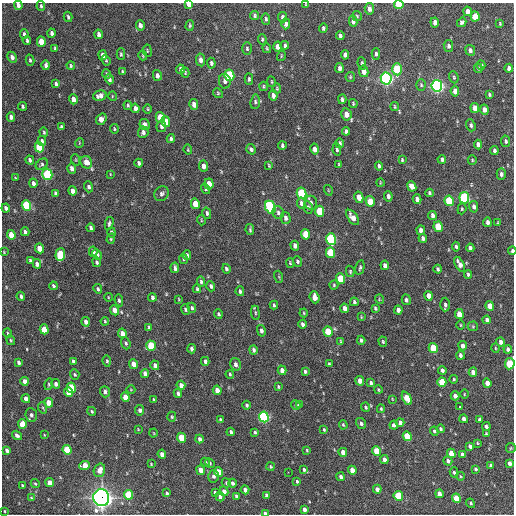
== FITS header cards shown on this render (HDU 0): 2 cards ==
NAXIS1  =                  512 / Axis length
NAXIS2  =                  512 / Axis length

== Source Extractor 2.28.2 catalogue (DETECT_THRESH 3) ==
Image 512 x 512 px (HDU 0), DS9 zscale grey, 1 PNG px = 1 image px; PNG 516 x 516 px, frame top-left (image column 1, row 512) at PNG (2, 3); each listed source drawn as its Kron ellipse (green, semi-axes under 4 px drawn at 4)
Background 1060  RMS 32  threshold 97.4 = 3 sigma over >= 5 px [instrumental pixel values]
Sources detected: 397; all 397 listed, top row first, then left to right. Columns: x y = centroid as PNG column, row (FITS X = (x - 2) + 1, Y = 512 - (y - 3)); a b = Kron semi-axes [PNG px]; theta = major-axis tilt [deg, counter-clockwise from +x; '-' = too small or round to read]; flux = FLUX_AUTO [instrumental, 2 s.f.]
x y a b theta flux
189 4 4 4 - 1.8e+04
18 5 4 4 - 9.1e+03
306 5 4 2 - 1.7e+03
399 5 4 4 - 7.3e+04
41 6 5 3 - 3.0e+03
369 9 6 4 -80 9.9e+03
467 11 5 4 - 1.2e+04
255 15 4 3 - 3.7e+03
357 16 5 4 - 2.8e+03
475 16 5 4 - 4.6e+04
68 17 5 3 - 3.4e+03
283 17 5 4 - 7.5e+03
266 19 6 4 -87 3.6e+03
353 21 5 4 - 6.8e+03
435 22 5 4 - 1.1e+04
462 22 5 4 - 4.6e+03
500 23 3 2 - 2.2e+03
286 24 5 4 - 7.6e+03
140 25 5 4 - 9.7e+03
190 25 5 4 - 2.9e+03
323 28 5 3 - 3.9e+03
52 33 4 3 - 6.2e+03
24 34 5 3 - 4.4e+03
99 34 5 4 - 8.1e+03
340 36 4 3 - 5.2e+03
262 39 5 3 - 3.2e+03
27 40 4 3 - 4.0e+03
41 42 5 4 - 3.1e+04
285 45 4 3 - 5.0e+03
448 46 6 4 -80 6.0e+03
278 47 5 4 - 1.4e+04
55 48 4 3 - 2.5e+03
247 48 6 4 -87 3.6e+03
267 48 5 3 - 2.5e+03
470 50 5 4 - 6.6e+03
147 51 6 3 -82 2.0e+03
121 54 6 4 -89 3.0e+03
376 54 5 4 - 4.8e+03
103 55 5 3 - 9.2e+03
143 55 5 3 - 2.1e+03
345 55 5 4 - 8.1e+03
281 56 5 3 - 2.1e+03
12 57 6 4 -65 9.3e+03
30 60 6 3 -75 3.5e+03
106 60 5 4 - 2.8e+03
201 60 6 4 -79 1.0e+04
211 63 5 4 - 4.8e+03
362 63 6 4 -80 3.9e+03
46 65 5 3 - 6.0e+03
481 65 4 3 - 4.6e+03
71 66 4 3 - 2.7e+03
339 68 5 3 - 6.7e+03
478 68 5 3 - 2.9e+03
509 68 4 4 - 8.0e+03
180 69 4 3 - 5.6e+03
397 69 6 5 - 1.2e+05
364 71 6 4 -78 1.5e+04
123 72 4 3 - 2.9e+03
185 72 5 3 - 2.8e+03
107 74 5 4 - 2.8e+03
157 75 5 4 - 8.7e+03
229 75 6 5 - 1.9e+05
350 77 5 5 - 2.6e+03
454 77 6 4 -70 3.2e+03
386 78 6 5 - 7.8e+05
109 79 5 3 - 5.1e+03
249 79 5 3 - 3.6e+03
225 81 7 6 - 6.8e+03
271 82 5 3 - 2.0e+03
56 84 4 3 - 4.5e+03
421 85 6 4 -86 3.0e+03
263 86 5 4 - 2.7e+03
437 86 6 5 - 7.5e+05
277 88 5 3 - 2.3e+03
455 91 5 4 - 1.4e+04
218 93 5 4 - 2.9e+03
489 94 4 3 - 3.1e+03
273 95 5 4 - 7.9e+03
100 96 7 5 16 1.1e+04
112 96 5 3 - 1.7e+03
73 99 5 4 - 1.6e+04
342 99 5 3 - 4.8e+03
255 102 7 4 83 4.3e+03
353 103 4 3 - 2.4e+03
194 104 5 4 - 1.2e+04
128 105 4 3 - 3.0e+03
23 106 4 3 - 3.3e+03
395 107 4 3 - 2.2e+03
135 108 5 3 - 9.4e+03
475 108 5 4 - 2.1e+04
148 109 4 3 - 1.9e+03
484 110 5 4 - 1.3e+04
346 114 6 5 - 1.8e+04
11 117 4 4 - 6.7e+03
160 117 5 4 - 5.2e+04
101 119 6 5 - 2.2e+04
166 122 5 4 - 3.4e+04
145 125 6 4 -62 1.1e+04
471 125 6 4 -73 4.4e+03
161 126 6 4 80 6.7e+03
61 127 4 3 - 3.8e+03
114 129 4 3 - 2.4e+03
346 131 4 3 - 4.6e+03
44 132 5 3 - 2.9e+03
143 132 6 5 - 6.7e+03
171 139 4 4 - 4.3e+03
42 141 5 4 - 5.8e+03
506 141 6 4 -79 4.5e+03
79 143 5 3 - 1.6e+03
340 143 5 3 - 3.8e+03
478 144 5 4 - 9.9e+03
282 145 4 3 - 3.9e+03
39 147 5 4 - 1.0e+05
251 149 5 4 - 5.1e+03
315 149 5 4 - 1.1e+04
188 150 5 3 - 2.0e+03
337 150 6 3 -81 4.0e+03
494 150 4 3 - 4.9e+03
442 159 4 3 - 4.3e+03
30 160 4 3 - 5.4e+03
76 160 6 3 -72 2.1e+03
402 160 4 3 - 2.5e+03
472 160 5 4 - 2.5e+03
86 162 6 5 - 1.8e+04
139 163 4 3 - 4.5e+03
42 164 7 5 38 3.8e+03
269 165 3 2 - 2.1e+03
339 165 4 3 - 2.2e+03
204 166 5 4 - 1.2e+04
379 166 4 3 - 4.4e+03
72 168 5 4 - 8.3e+03
47 174 5 5 - 1.7e+05
110 174 4 2 - 1.3e+03
501 174 6 4 88 6.6e+03
15 178 4 3 - 1.8e+03
33 183 4 3 - 7.2e+03
380 183 4 2 - 1.7e+03
209 184 5 4 - 2.8e+04
412 186 5 4 - 1.9e+04
89 187 5 4 - 5.1e+03
206 189 5 4 - 2.9e+03
328 190 5 3 - 1.7e+03
73 191 5 4 - 1.1e+04
55 193 4 3 - 3.9e+03
301 193 5 5 - 1.6e+05
429 193 4 3 - 3.6e+03
162 194 8 7 - 6.4e+03
388 196 5 4 - 6.1e+03
359 197 6 4 -77 2.0e+04
464 198 5 5 - 2.4e+05
417 199 5 4 - 7.8e+03
370 201 5 4 - 3.9e+04
449 201 5 4 - 9.9e+04
301 203 6 4 -79 7.0e+03
311 203 7 6 - 6.4e+03
195 204 5 4 - 3.2e+04
26 205 5 4 - 1.4e+05
270 207 7 5 -65 2.3e+05
308 207 6 4 -80 5.1e+03
474 207 6 4 -79 7.3e+03
6 208 4 3 - 6.4e+03
462 209 5 4 - 2.6e+03
319 211 5 4 - 6.5e+04
207 213 6 4 -76 4.6e+03
278 213 6 5 - 5.4e+03
432 215 4 3 - 5.8e+03
353 217 9 4 -54 1.6e+04
286 218 6 5 - 7.9e+03
201 220 5 3 - 1.8e+03
487 222 4 3 - 6.4e+03
109 223 6 4 78 3.8e+03
498 223 3 2 - 2.0e+03
438 227 5 4 - 6.8e+04
91 228 4 3 - 4.9e+03
250 229 6 3 -82 3.0e+03
421 230 4 4 - 8.7e+03
25 232 4 3 - 4.7e+03
112 232 5 4 - 5.3e+03
305 234 5 4 - 4.2e+04
11 235 5 4 - 3.1e+04
423 238 4 3 - 6.0e+03
111 239 5 4 - 2.4e+03
331 239 6 5 - 2.4e+05
295 246 5 4 - 8.6e+03
456 247 5 3 - 3.7e+03
39 248 5 4 - 3.0e+04
470 248 4 3 - 5.5e+03
512 251 4 3 - 3.9e+03
4 252 4 3 - 1.5e+03
93 252 5 3 - 5.5e+03
330 252 5 4 - 9.9e+04
97 254 5 4 - 5.8e+03
60 255 6 5 - 1.0e+05
187 255 5 4 - 6.9e+03
183 259 5 4 - 2.7e+03
30 260 4 3 - 3.0e+03
297 261 5 4 - 4.0e+03
97 262 5 4 - 3.6e+03
290 263 5 4 - 2.6e+03
37 264 5 4 - 8.5e+03
460 264 8 4 -60 1.2e+04
385 265 5 4 - 8.0e+03
175 268 5 3 - 5.6e+03
360 268 7 4 78 3.5e+03
226 269 5 4 - 4.5e+03
438 269 4 3 - 4.0e+03
350 271 6 4 -78 3.0e+03
468 274 4 3 - 3.5e+03
279 277 6 4 -72 2.3e+03
341 279 5 4 - 7.4e+04
201 282 5 4 - 3.5e+03
334 285 4 4 - 2.4e+03
53 286 4 3 - 3.6e+03
211 286 5 4 - 4.6e+03
98 289 5 3 - 3.7e+03
197 289 4 3 - 2.9e+03
240 291 5 4 - 4.6e+03
21 296 4 3 - 4.9e+03
429 296 5 4 - 1.8e+04
108 297 4 2 - 1.5e+03
152 297 4 3 - 5.1e+03
314 297 6 5 - 2.0e+04
179 299 4 2 - 1.5e+03
379 299 5 3 - 1.7e+03
119 300 6 4 -80 3.9e+03
406 300 5 4 - 5.3e+03
354 302 4 3 - 3.9e+03
274 305 4 2 - 3.1e+03
445 305 7 4 89 5.9e+03
490 306 5 4 - 2.1e+04
192 308 5 4 - 3.9e+03
345 308 5 4 - 1.2e+04
375 308 4 3 - 3.3e+03
185 309 5 4 - 3.5e+03
115 310 5 4 - 1.9e+04
398 310 4 4 - 9.2e+03
255 313 7 3 -82 3.2e+03
304 313 4 4 - 2.0e+03
218 314 5 4 - 3.2e+03
459 314 5 4 - 3.6e+04
361 317 4 2 - 1.6e+03
487 320 4 4 - 7.9e+03
105 321 4 3 - 2.5e+03
86 322 5 4 - 1.1e+04
302 324 4 3 - 6.1e+03
461 325 4 3 - 1.7e+03
473 326 5 5 - 2.3e+03
149 327 4 3 - 2.5e+03
44 329 5 4 - 4.2e+04
261 331 6 4 -77 5.9e+03
328 331 5 4 - 4.8e+04
8 333 5 3 - 2.3e+03
122 333 5 4 - 1.4e+04
11 340 5 4 - 2.6e+03
361 340 4 3 - 4.6e+03
341 341 4 3 - 1.9e+03
383 342 5 3 - 2.6e+03
500 342 4 3 - 7.1e+03
126 343 6 4 -70 3.8e+03
151 346 5 5 - 8.0e+04
463 346 5 4 - 1.0e+04
433 348 5 4 - 6.2e+04
495 348 4 3 - 2.0e+03
191 349 4 3 - 6.0e+03
508 349 4 3 - 6.4e+03
253 350 4 3 - 4.5e+03
460 355 4 3 - 5.4e+03
73 361 4 3 - 4.9e+03
107 361 5 4 - 3.0e+03
205 361 4 3 - 6.1e+03
18 362 4 3 - 5.3e+03
133 364 5 4 - 1.7e+04
235 364 6 5 - 8.3e+03
329 364 3 3 - 2.5e+03
510 364 5 4 - 1.0e+05
155 365 5 4 - 7.2e+03
282 370 5 4 - 1.1e+04
442 370 4 3 - 5.8e+03
305 371 3 3 - 4.1e+03
473 372 4 4 - 1.3e+04
75 374 5 4 - 3.0e+03
145 374 4 4 - 1.0e+04
230 374 4 3 - 2.5e+03
454 379 4 4 - 2.3e+03
25 381 4 4 - 1.0e+04
360 381 5 4 - 1.4e+04
442 382 5 4 - 5.3e+04
371 383 4 3 - 3.8e+03
487 383 5 4 - 1.4e+04
49 384 6 4 75 3.0e+03
56 384 5 4 - 7.2e+03
181 385 4 4 - 1.2e+04
278 387 4 3 - 2.4e+03
71 388 5 4 - 7.9e+04
131 390 4 3 - 1.6e+03
217 390 5 4 - 1.5e+04
378 390 4 3 - 2.2e+03
68 392 4 4 - 2.7e+04
105 392 5 4 - 5.7e+03
178 393 4 4 - 6.0e+03
464 394 5 3 - 1.7e+03
455 396 4 4 - 9.2e+03
125 397 5 4 - 2.5e+04
407 398 7 4 -63 4.8e+04
26 399 4 4 - 1.3e+04
392 399 4 2 - 1.5e+03
154 400 4 3 - 2.6e+03
49 403 5 4 - 2.7e+04
247 405 4 4 - 3.6e+03
296 405 5 4 - 4.4e+03
299 405 4 3 - 2.8e+03
460 406 3 3 - 4.9e+03
365 407 5 3 - 2.8e+03
43 408 6 3 -71 2.5e+03
381 409 4 3 - 2.5e+03
140 410 5 4 - 6.3e+03
92 411 4 3 - 2.9e+03
31 415 7 5 -82 7.8e+03
172 417 5 4 - 2.7e+03
264 417 5 5 - 3.4e+05
464 419 4 3 - 7.6e+03
480 419 4 3 - 3.5e+03
221 420 4 3 - 4.1e+03
361 423 5 4 - 6.1e+03
400 423 4 4 - 1.0e+04
22 424 5 4 - 4.6e+04
343 425 5 3 - 2.3e+03
394 425 4 4 - 4.9e+03
486 426 4 3 - 5.1e+03
138 429 4 3 - 1.6e+03
324 429 4 3 - 2.2e+03
441 429 4 4 - 3.6e+03
434 431 4 3 - 3.2e+03
231 432 4 3 - 6.1e+03
255 432 4 3 - 2.6e+03
154 433 4 3 - 1.5e+03
486 433 4 3 - 2.2e+03
17 435 5 3 - 6.7e+03
44 435 4 2 - 1.6e+03
407 436 5 4 - 7.0e+04
181 438 5 4 - 5.2e+04
199 439 4 3 - 7.2e+03
477 443 3 3 - 2.0e+03
470 446 4 3 - 7.0e+03
511 448 5 5 - 2.5e+03
7 450 4 3 - 7.0e+03
67 450 5 4 - 8.1e+04
307 450 3 3 - 2.1e+03
377 451 5 4 - 4.6e+04
343 452 4 4 - 1.8e+04
451 453 5 4 - 2.8e+04
162 454 4 4 - 1.2e+04
462 454 4 3 - 4.1e+03
384 459 4 4 - 1.1e+04
448 461 5 4 - 5.9e+03
205 462 5 4 - 4.6e+03
210 463 5 4 - 3.2e+03
510 463 4 3 - 8.5e+03
151 464 2 2 - 1.5e+03
85 465 5 4 - 2.9e+04
491 465 4 3 - 4.1e+03
270 467 4 3 - 2.7e+03
476 469 4 3 - 3.6e+03
99 470 7 5 72 1.9e+04
201 470 5 4 - 2.2e+04
304 470 4 3 - 3.6e+03
352 470 4 4 - 2.1e+04
218 472 5 4 - 4.0e+04
288 472 2 2 - 4.8e+03
454 472 5 4 - 3.1e+03
213 476 6 5 - 6.2e+03
460 476 4 3 - 1.9e+03
341 477 4 3 - 5.9e+03
297 481 3 3 - 2.8e+03
50 483 4 4 - 2.2e+04
226 483 5 4 - 3.2e+03
233 483 4 3 - 6.1e+03
35 484 5 4 - 2.7e+03
22 485 3 3 - 2.2e+03
377 489 4 4 - 8.7e+03
245 490 4 4 - 1.0e+04
224 491 5 4 - 1.2e+04
167 493 3 3 - 3.1e+03
215 493 4 3 - 4.5e+03
439 494 4 4 - 1.1e+04
128 495 5 4 - 8.6e+04
267 495 4 3 - 5.8e+03
236 496 4 3 - 3.8e+03
398 496 5 4 - 9.4e+04
220 497 5 4 - 6.3e+03
31 498 4 3 - 2.2e+03
101 498 8 8 - 1.3e+06
456 498 4 4 - 4.9e+04
471 503 5 3 - 3.4e+03
304 509 4 3 - 7.8e+03
4 511 3 2 - 1.7e+03
265 513 3 3 - 4.3e+03
At the frame edge (FLAGS 8, measured only in part): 6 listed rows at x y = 189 4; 18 5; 399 5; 512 251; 510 364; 265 513